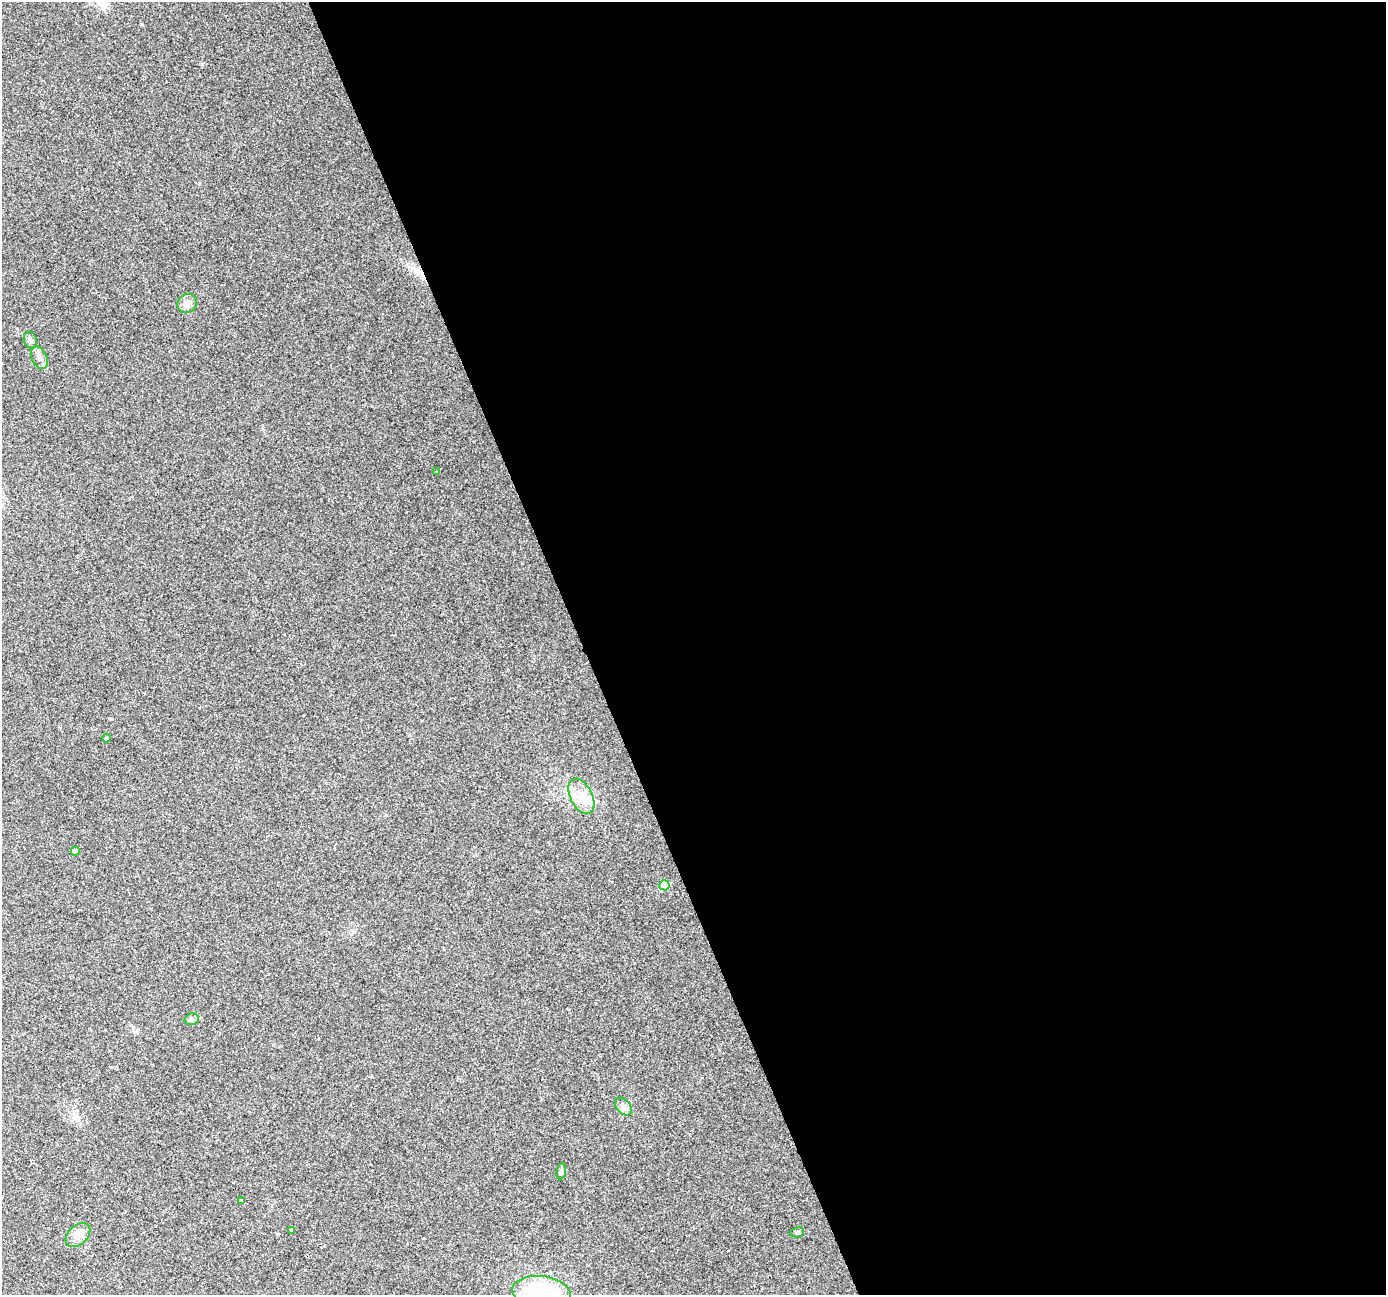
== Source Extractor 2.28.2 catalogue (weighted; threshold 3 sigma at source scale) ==
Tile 8 of 4 x 4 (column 4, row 2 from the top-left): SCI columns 4151-5534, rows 2717-4009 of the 5534 x 5378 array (HDU 1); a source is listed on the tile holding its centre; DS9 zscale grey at full resolution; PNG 1388 x 1297 px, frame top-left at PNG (2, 2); each listed source drawn as its Kron ellipse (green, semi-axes under 4 px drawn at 4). Shown black and unused: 58% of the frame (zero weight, under 2 of 3 exposures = <1% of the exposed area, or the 3 px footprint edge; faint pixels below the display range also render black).
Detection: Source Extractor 2.28.2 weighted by HDU 2 'WHT'; one run over the whole footprint, this tile lists its part. Background 0.127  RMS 0.0089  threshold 0.0402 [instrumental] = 3 sigma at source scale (4.5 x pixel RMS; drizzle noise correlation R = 1.50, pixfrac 1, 0.0396/0.0396 arcsec/px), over >= 5 px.
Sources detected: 17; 1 cosmic-ray / hot-pixel residue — neither listed nor drawn; the other 16 listed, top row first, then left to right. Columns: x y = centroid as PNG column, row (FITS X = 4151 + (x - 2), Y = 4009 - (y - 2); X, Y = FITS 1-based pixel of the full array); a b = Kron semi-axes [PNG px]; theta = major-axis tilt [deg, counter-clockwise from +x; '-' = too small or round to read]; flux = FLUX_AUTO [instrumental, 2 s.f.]
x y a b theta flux
187 303 10 9 - 4.6
30 340 8 6 -71 2.9
39 358 12 7 -64 4.9
437 472 4 4 - 0.68
106 738 4 3 - 1
581 796 19 11 -64 14
75 851 4 4 - 4.9
664 885 5 5 - 20
192 1019 7 5 15 2.1
623 1107 10 7 -50 3.4
561 1171 8 5 82 1.9
241 1201 4 4 - 1.5
291 1231 4 3 - 3.8
797 1232 7 5 11 1.7
78 1235 14 9 42 7.1
541 1293 29 16 -7 83
Isophote crosses this tile's border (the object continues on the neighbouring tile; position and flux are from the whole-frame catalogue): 1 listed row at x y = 541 1293
Unlisted compact peaks at least as high as the median listed source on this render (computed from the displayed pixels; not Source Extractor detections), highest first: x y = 141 24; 202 64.